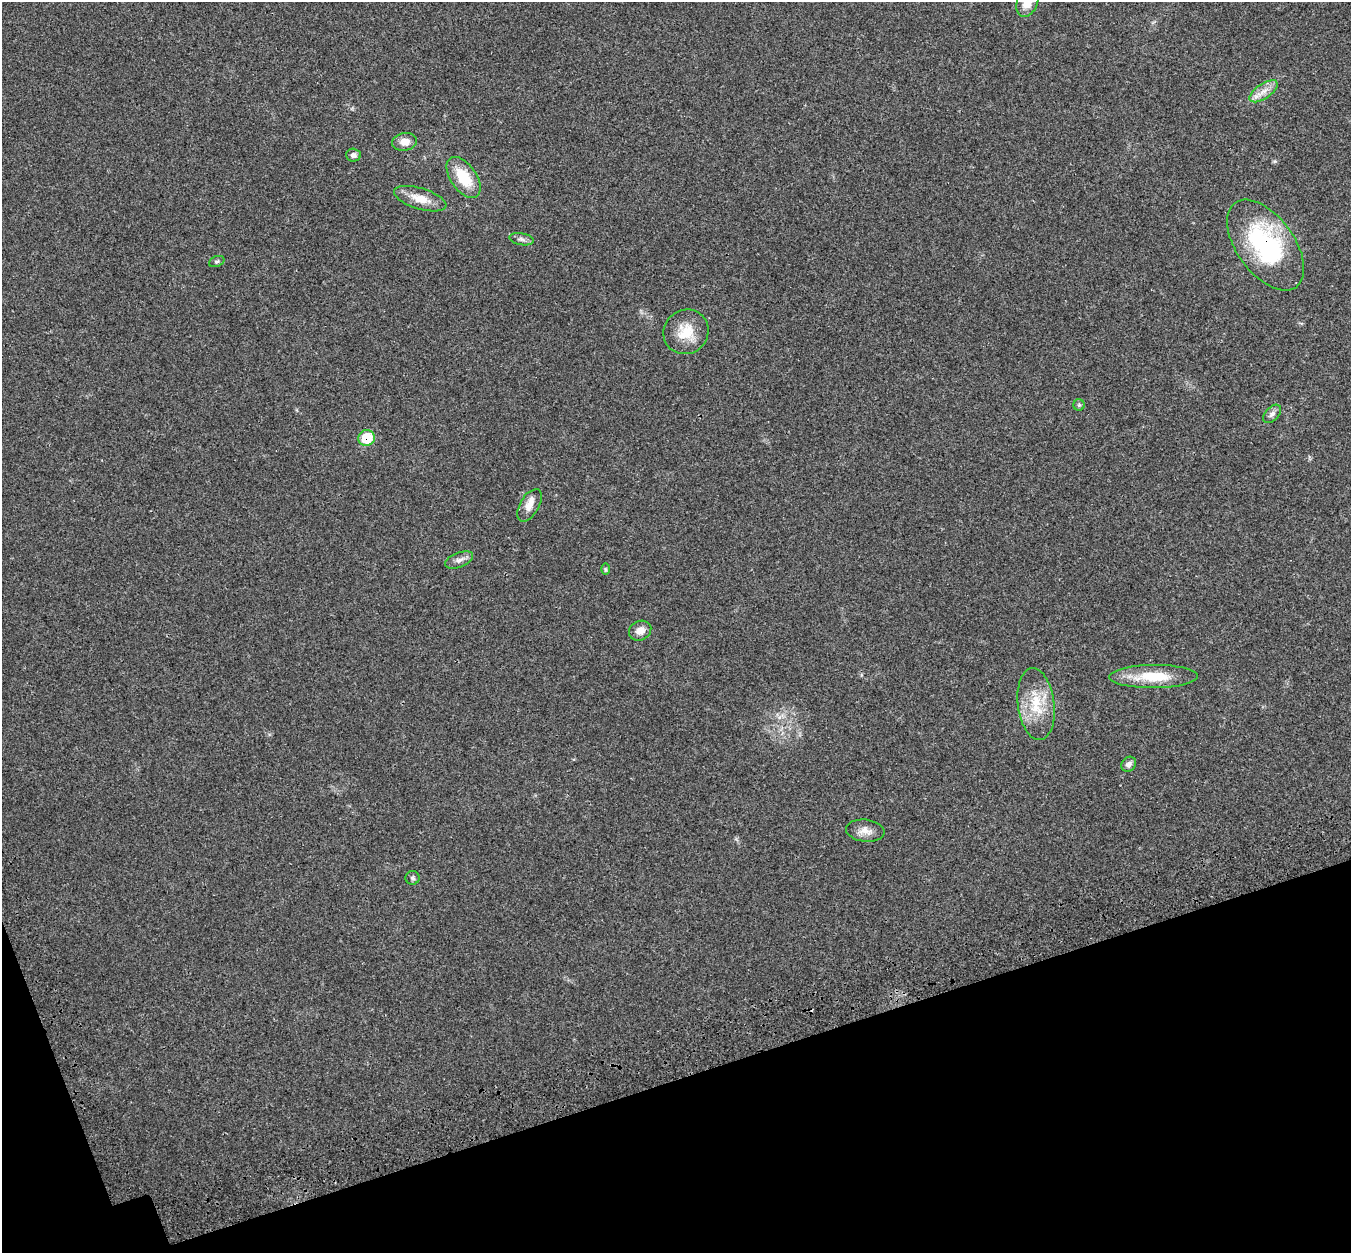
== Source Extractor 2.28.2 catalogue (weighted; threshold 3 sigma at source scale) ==
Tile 14 of 4 x 4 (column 2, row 4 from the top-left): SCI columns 1456-2804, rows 207-1457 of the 5613 x 5470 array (HDU 1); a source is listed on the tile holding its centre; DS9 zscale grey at full resolution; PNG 1353 x 1255 px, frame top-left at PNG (2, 2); each listed source drawn as its Kron ellipse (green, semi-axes under 4 px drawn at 4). Shown black and unused: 15% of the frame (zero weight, under 3 of 4 exposures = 9% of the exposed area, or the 3 px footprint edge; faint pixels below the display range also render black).
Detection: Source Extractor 2.28.2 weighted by HDU 2 'WHT'; one run over the whole footprint, this tile lists its part. Background 0.0228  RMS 0.0031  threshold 0.014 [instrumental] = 3 sigma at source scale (4.5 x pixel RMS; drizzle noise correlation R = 1.50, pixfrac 1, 0.0396/0.0396 arcsec/px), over >= 5 px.
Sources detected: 24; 1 cosmic-ray / hot-pixel residue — neither listed nor drawn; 1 inside a brighter listed object's ellipse — not listed separately; the other 22 listed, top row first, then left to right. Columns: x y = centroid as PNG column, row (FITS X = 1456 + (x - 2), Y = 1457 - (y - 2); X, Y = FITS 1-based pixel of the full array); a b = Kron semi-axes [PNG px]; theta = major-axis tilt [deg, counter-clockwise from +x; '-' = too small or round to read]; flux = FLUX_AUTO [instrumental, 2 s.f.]
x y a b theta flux
1027 2 15 10 68 4.4
1264 91 16 7 34 2.8
404 142 12 9 9 2.8
353 155 7 6 - 1
464 177 23 13 -55 9.8
420 199 27 10 -17 5.1
522 239 12 6 -10 1.1
1266 245 52 28 -54 40
217 262 8 5 22 0.6
686 332 23 22 - 7.5
1079 405 6 6 - 0.53
1272 414 11 6 46 1.2
367 438 8 8 - 11
529 505 18 9 59 3.1
459 560 15 7 22 1.6
605 569 6 4 -89 0.41
640 631 11 9 27 2.5
1154 676 44 11 1 11
1036 704 36 18 -83 11
1129 764 8 7 - 1.2
865 831 19 11 -6 3
412 878 7 7 - 0.7
Overlapping masked pixels (flux is a lower limit): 2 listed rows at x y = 1266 245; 367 438
Isophote crosses this tile's border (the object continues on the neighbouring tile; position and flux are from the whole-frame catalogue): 1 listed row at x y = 1027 2